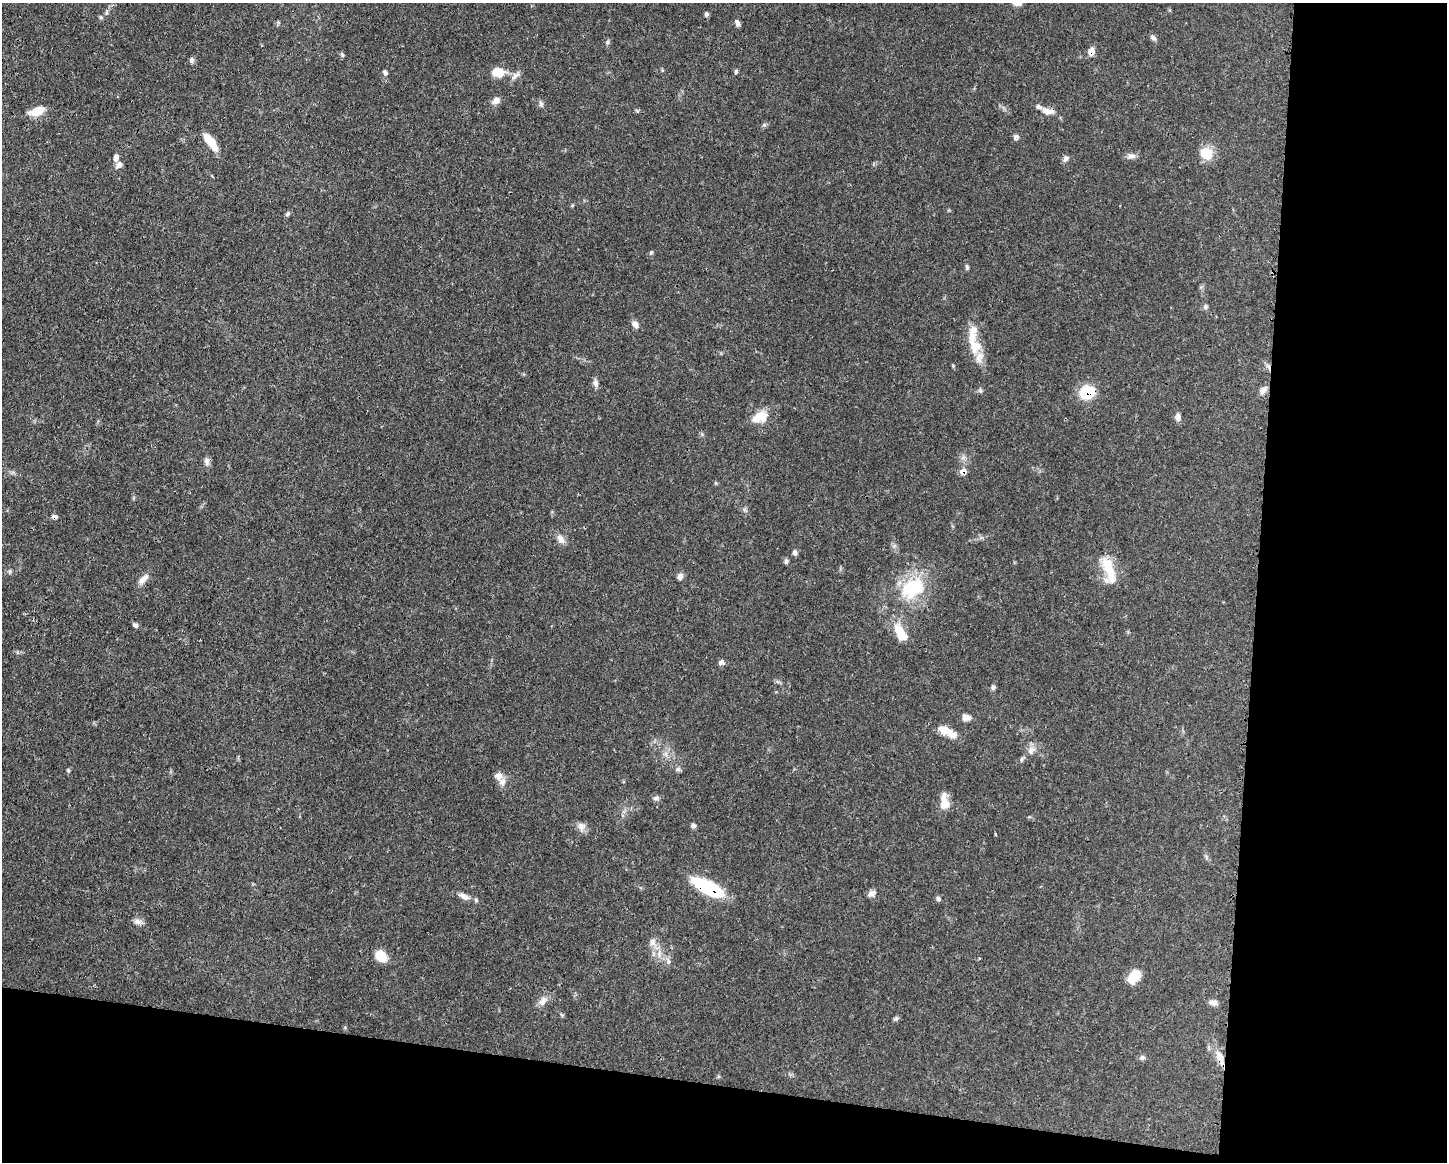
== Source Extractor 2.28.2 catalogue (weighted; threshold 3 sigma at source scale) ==
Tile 12 of 3 x 4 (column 3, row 4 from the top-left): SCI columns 3008-4452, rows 4-1163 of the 4682 x 4647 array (HDU 1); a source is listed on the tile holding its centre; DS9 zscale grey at full resolution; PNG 1449 x 1164 px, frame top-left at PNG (2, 3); no overlay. Shown black and unused: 20% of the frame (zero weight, under 3 of 4 exposures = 1% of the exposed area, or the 3 px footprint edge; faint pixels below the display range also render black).
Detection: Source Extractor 2.28.2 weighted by HDU 2 'WHT'; one run over the whole footprint, this tile lists its part. Background 0.0563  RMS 0.0033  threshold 0.0148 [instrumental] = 3 sigma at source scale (4.5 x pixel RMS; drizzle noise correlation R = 1.50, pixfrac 1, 0.05/0.05 arcsec/px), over >= 5 px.
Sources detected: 88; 1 cosmic-ray / hot-pixel residue — not listed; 7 inside a brighter listed object's ellipse — not listed separately; the other 80 listed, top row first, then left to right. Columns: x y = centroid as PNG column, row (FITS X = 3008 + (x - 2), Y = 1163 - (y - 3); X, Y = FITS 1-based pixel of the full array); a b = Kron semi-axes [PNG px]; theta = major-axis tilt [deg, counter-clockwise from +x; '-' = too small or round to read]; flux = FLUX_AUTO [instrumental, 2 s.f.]
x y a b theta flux
706 14 6 5 - 0.67
737 23 8 5 -64 1.2
1153 37 8 6 -42 0.99
608 42 6 4 89 0.57
1091 51 9 7 75 2.2
342 55 6 5 - 0.54
191 60 8 6 83 0.8
736 71 5 4 - 0.62
498 72 13 10 -6 5.5
385 73 6 5 - 0.67
515 76 13 7 42 1.5
496 100 10 8 30 1.9
541 104 9 5 -80 0.82
37 111 19 10 21 4.5
1047 111 16 8 -12 2.8
764 125 6 4 18 0.52
1016 137 7 6 - 0.98
211 142 21 7 -54 6.9
1207 153 18 15 -32 5.2
1131 156 12 6 0 1.3
116 158 9 7 88 1.4
1066 159 9 6 50 0.99
119 165 8 6 57 1.5
288 214 8 5 45 0.68
651 253 5 4 - 0.48
967 267 7 4 -79 0.58
1205 307 7 6 - 0.72
635 324 9 7 -61 1.4
973 346 24 17 -57 7
953 366 5 4 - 0.38
595 383 10 7 -85 1.3
1263 390 12 8 61 1.6
980 391 7 5 -89 0.59
1087 392 16 12 16 11
757 417 21 10 44 4.3
1178 417 9 7 -89 1.4
207 461 10 7 -79 1.3
963 471 8 6 19 2
55 517 7 5 -6 0.92
561 539 15 8 -58 1.9
795 552 7 6 - 0.86
786 561 7 4 89 0.71
1109 569 39 12 -70 8
10 571 7 4 90 0.51
680 576 8 6 60 1.4
142 580 12 8 24 1.8
913 588 33 23 24 18
135 625 6 6 - 0.78
901 633 23 11 -57 7
721 662 7 6 - 1.3
993 687 7 6 - 0.7
966 717 10 8 1 1.8
945 730 18 10 -17 3.6
1031 750 11 8 72 1.8
666 754 9 4 -85 0.9
1021 759 6 4 88 0.52
678 769 6 6 - 0.69
68 770 6 3 -46 0.36
498 776 11 10 - 1.9
656 798 9 6 8 0.99
944 802 19 9 -84 4.1
581 826 10 8 -84 1.8
693 826 6 6 - 0.73
996 834 4 2 - 0.33
708 888 32 11 -26 24
872 893 11 7 34 1.4
464 896 12 7 -32 1.7
938 899 7 5 -43 0.7
476 900 6 5 - 0.52
138 922 12 7 -20 1.5
652 942 11 9 -90 2
659 953 14 5 83 1.6
381 956 12 9 -43 5.8
668 962 6 5 - 1.4
1134 977 15 10 53 5.9
543 1001 15 8 57 2.1
1213 1002 11 7 4 1.6
896 1018 6 5 - 0.63
1142 1057 7 6 - 0.73
1220 1057 18 8 -66 3.8
Overlapping masked pixels (flux is a lower limit): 7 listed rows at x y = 1091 51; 1047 111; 1087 392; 963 471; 55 517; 708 888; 1220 1057